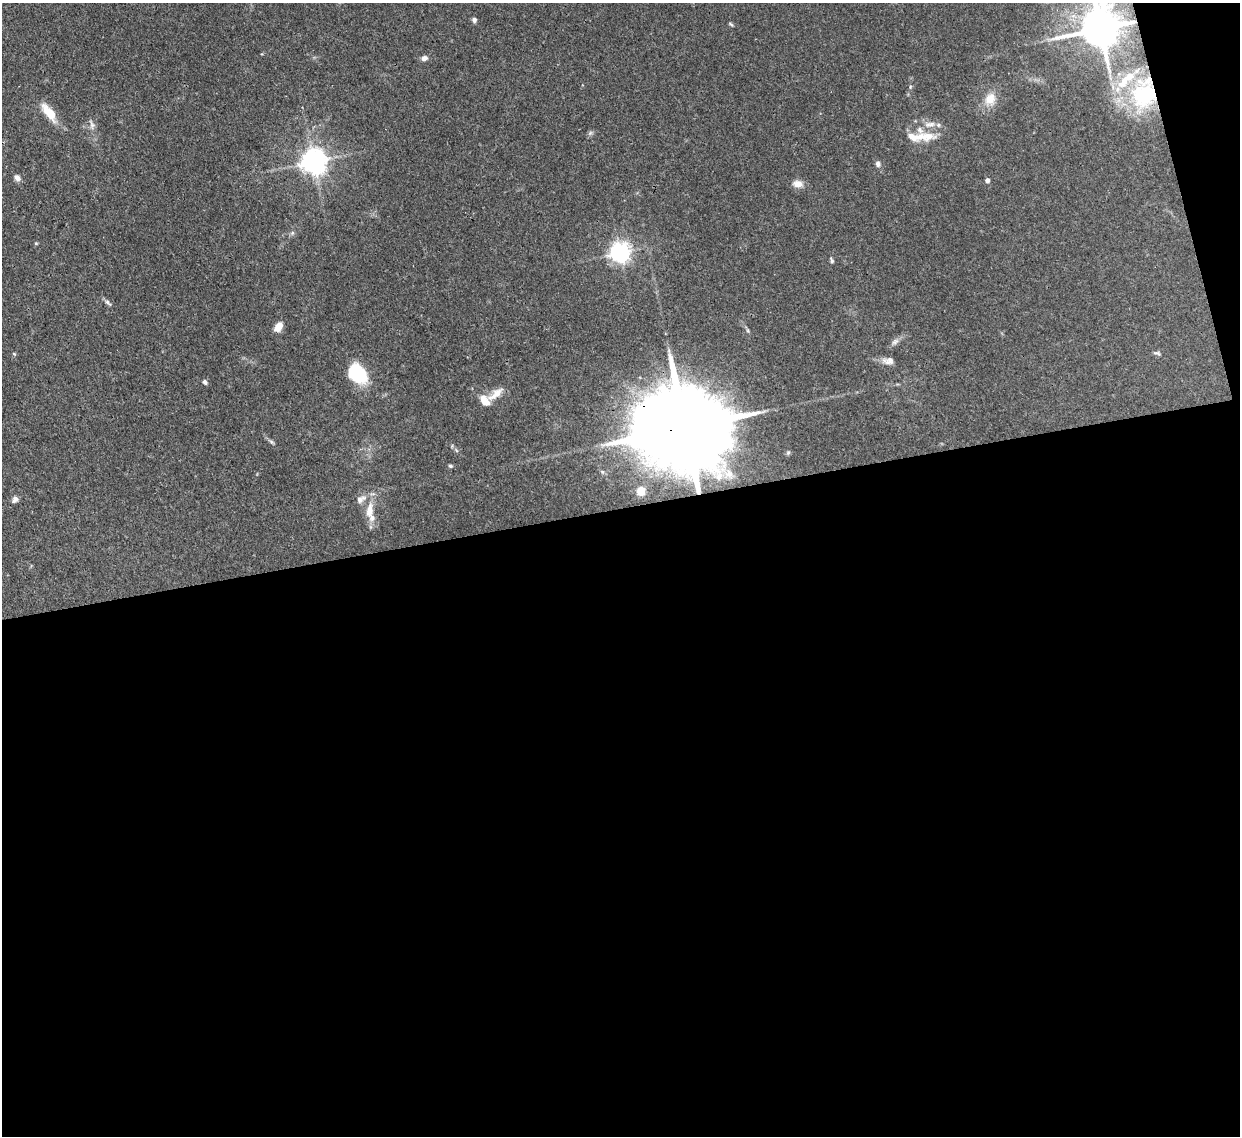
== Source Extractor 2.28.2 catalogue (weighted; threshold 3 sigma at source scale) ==
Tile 16 of 4 x 4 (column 4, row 4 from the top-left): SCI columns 3787-5024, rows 217-1350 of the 5105 x 5088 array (HDU 1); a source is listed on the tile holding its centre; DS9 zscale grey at full resolution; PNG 1242 x 1138 px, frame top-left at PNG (2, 3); no overlay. Shown black and unused: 57% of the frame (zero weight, under 3 of 4 exposures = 9% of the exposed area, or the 3 px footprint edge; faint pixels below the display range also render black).
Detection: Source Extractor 2.28.2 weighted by HDU 2 'WHT'; one run over the whole footprint, this tile lists its part. Background 0.146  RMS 0.0052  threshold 0.0234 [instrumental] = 3 sigma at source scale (4.5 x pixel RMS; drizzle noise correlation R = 1.50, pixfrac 1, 0.05/0.05 arcsec/px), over >= 5 px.
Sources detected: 46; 1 inside a brighter object's white glare — not listed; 9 inside a brighter listed object's ellipse — not listed separately; the other 36 listed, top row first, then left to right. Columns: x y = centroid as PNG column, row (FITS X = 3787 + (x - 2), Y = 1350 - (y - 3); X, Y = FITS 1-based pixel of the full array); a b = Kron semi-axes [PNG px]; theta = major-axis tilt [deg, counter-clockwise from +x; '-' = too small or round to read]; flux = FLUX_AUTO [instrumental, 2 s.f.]
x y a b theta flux
474 20 6 6 - 1.3
731 24 7 4 -44 0.7
1100 28 16 12 -87 1900
424 58 7 6 - 2.4
910 87 6 3 72 0.62
1144 95 34 30 24 45
990 99 18 14 58 7.6
49 112 27 10 -52 10
92 124 13 6 -66 2.4
590 133 7 4 71 0.98
928 136 23 13 -2 9.3
314 161 8 7 - 600
878 164 7 6 - 1.6
17 178 8 7 - 2.2
987 180 4 4 - 2.2
797 184 13 9 -3 3.9
292 233 6 4 73 0.88
36 243 5 4 - 0.57
620 252 7 7 - 320
832 260 7 4 -67 1
108 303 12 4 -45 1.4
278 327 9 6 56 7.2
895 342 11 6 37 2.1
1157 353 10 4 -11 1.1
14 354 5 3 - 0.53
888 361 16 9 -4 3.5
357 373 24 17 -50 24
205 382 7 5 -58 1.2
496 394 24 9 39 6.1
689 427 44 20 9 13000
271 442 7 5 -31 0.97
450 466 5 4 - 0.88
641 491 7 6 - 8.8
15 499 9 7 60 2
361 499 16 9 29 4
369 510 21 10 81 7.6
Overlapping masked pixels (flux is a lower limit): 3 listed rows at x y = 1100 28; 1144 95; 689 427
Isophote crosses this tile's border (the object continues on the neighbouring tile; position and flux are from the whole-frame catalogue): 1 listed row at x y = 1100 28